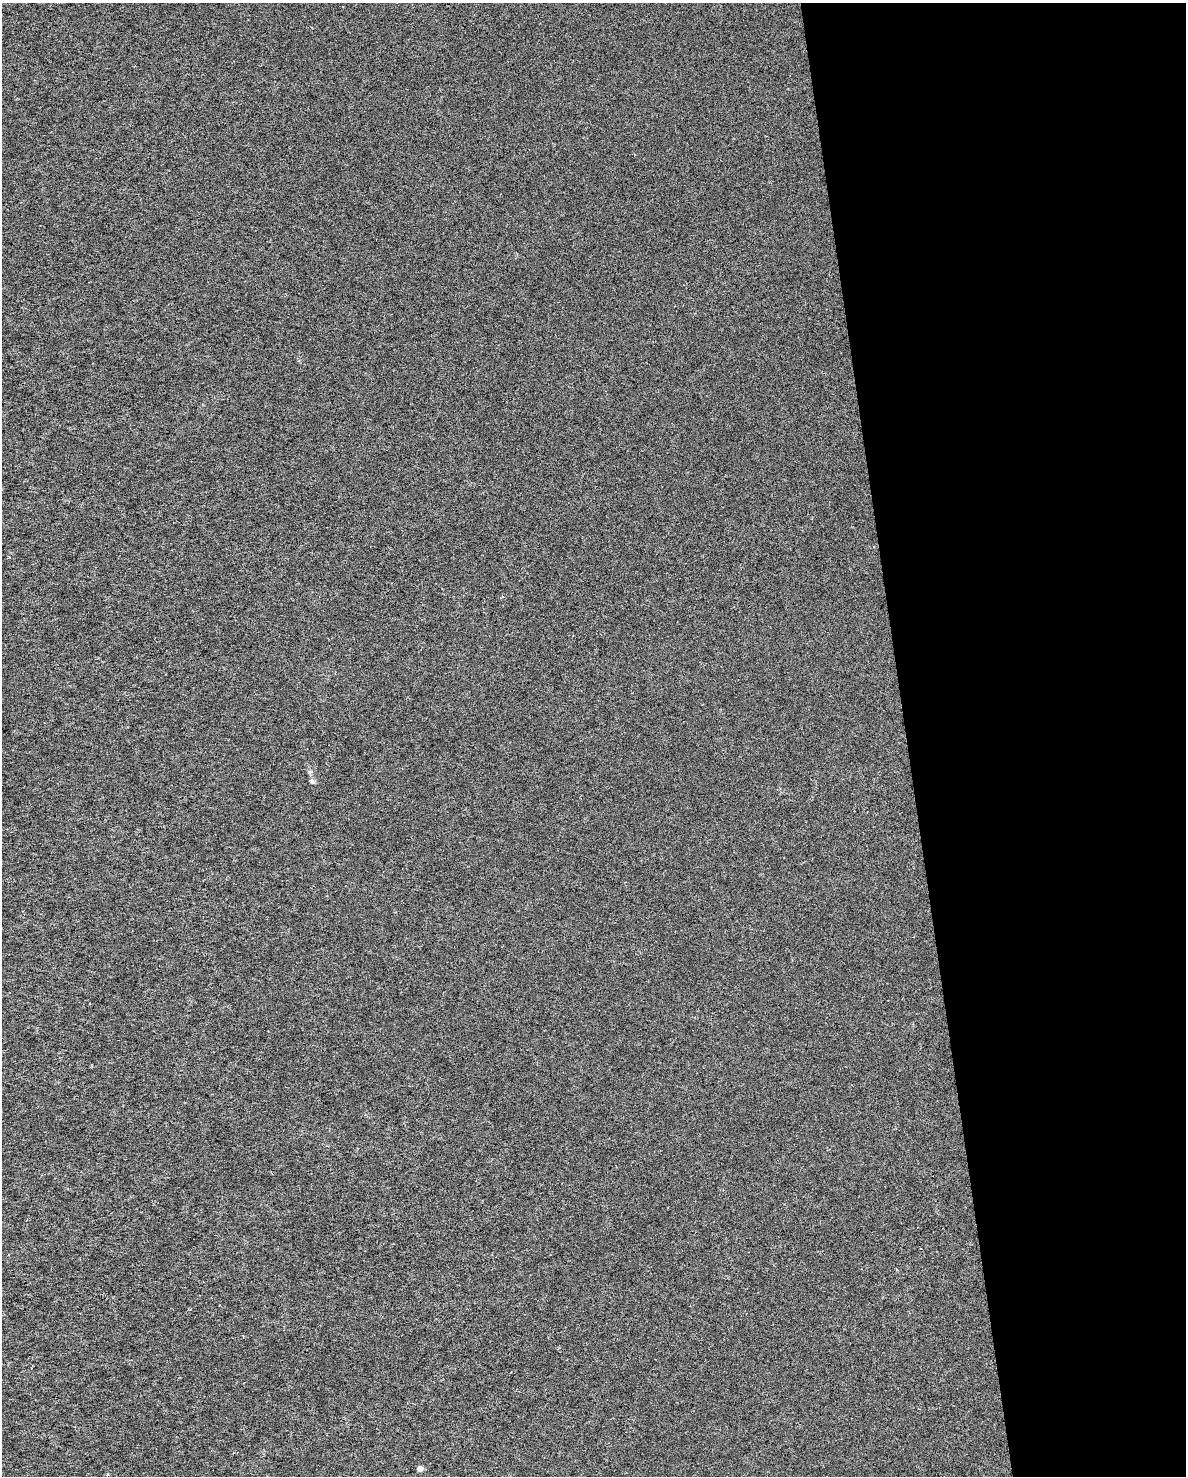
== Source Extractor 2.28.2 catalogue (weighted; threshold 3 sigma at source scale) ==
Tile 8 of 4 x 3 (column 4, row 2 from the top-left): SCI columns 3552-4735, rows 1534-3007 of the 4743 x 4505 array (HDU 1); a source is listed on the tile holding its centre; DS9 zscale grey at full resolution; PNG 1188 x 1478 px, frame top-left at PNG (2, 3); no overlay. Shown black and unused: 24% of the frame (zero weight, under 3 of 6 exposures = <1% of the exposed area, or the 3 px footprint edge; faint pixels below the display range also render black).
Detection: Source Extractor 2.28.2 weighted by HDU 2 'WHT'; one run over the whole footprint, this tile lists its part. Background 1.22e-04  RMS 0.0017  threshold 0.00699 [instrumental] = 3 sigma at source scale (4.09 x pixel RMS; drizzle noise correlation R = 1.36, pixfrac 0.8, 0.0396/0.0396 arcsec/px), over >= 5 px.
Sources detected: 3; all 3 listed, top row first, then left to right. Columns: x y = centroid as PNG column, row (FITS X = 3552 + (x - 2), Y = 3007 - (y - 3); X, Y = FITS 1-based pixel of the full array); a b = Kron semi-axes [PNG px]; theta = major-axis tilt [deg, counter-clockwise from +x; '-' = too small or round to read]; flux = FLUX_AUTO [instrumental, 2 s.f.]
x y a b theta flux
310 772 6 4 19 0.2
312 781 6 5 - 0.29
420 1469 4 4 - 1.2